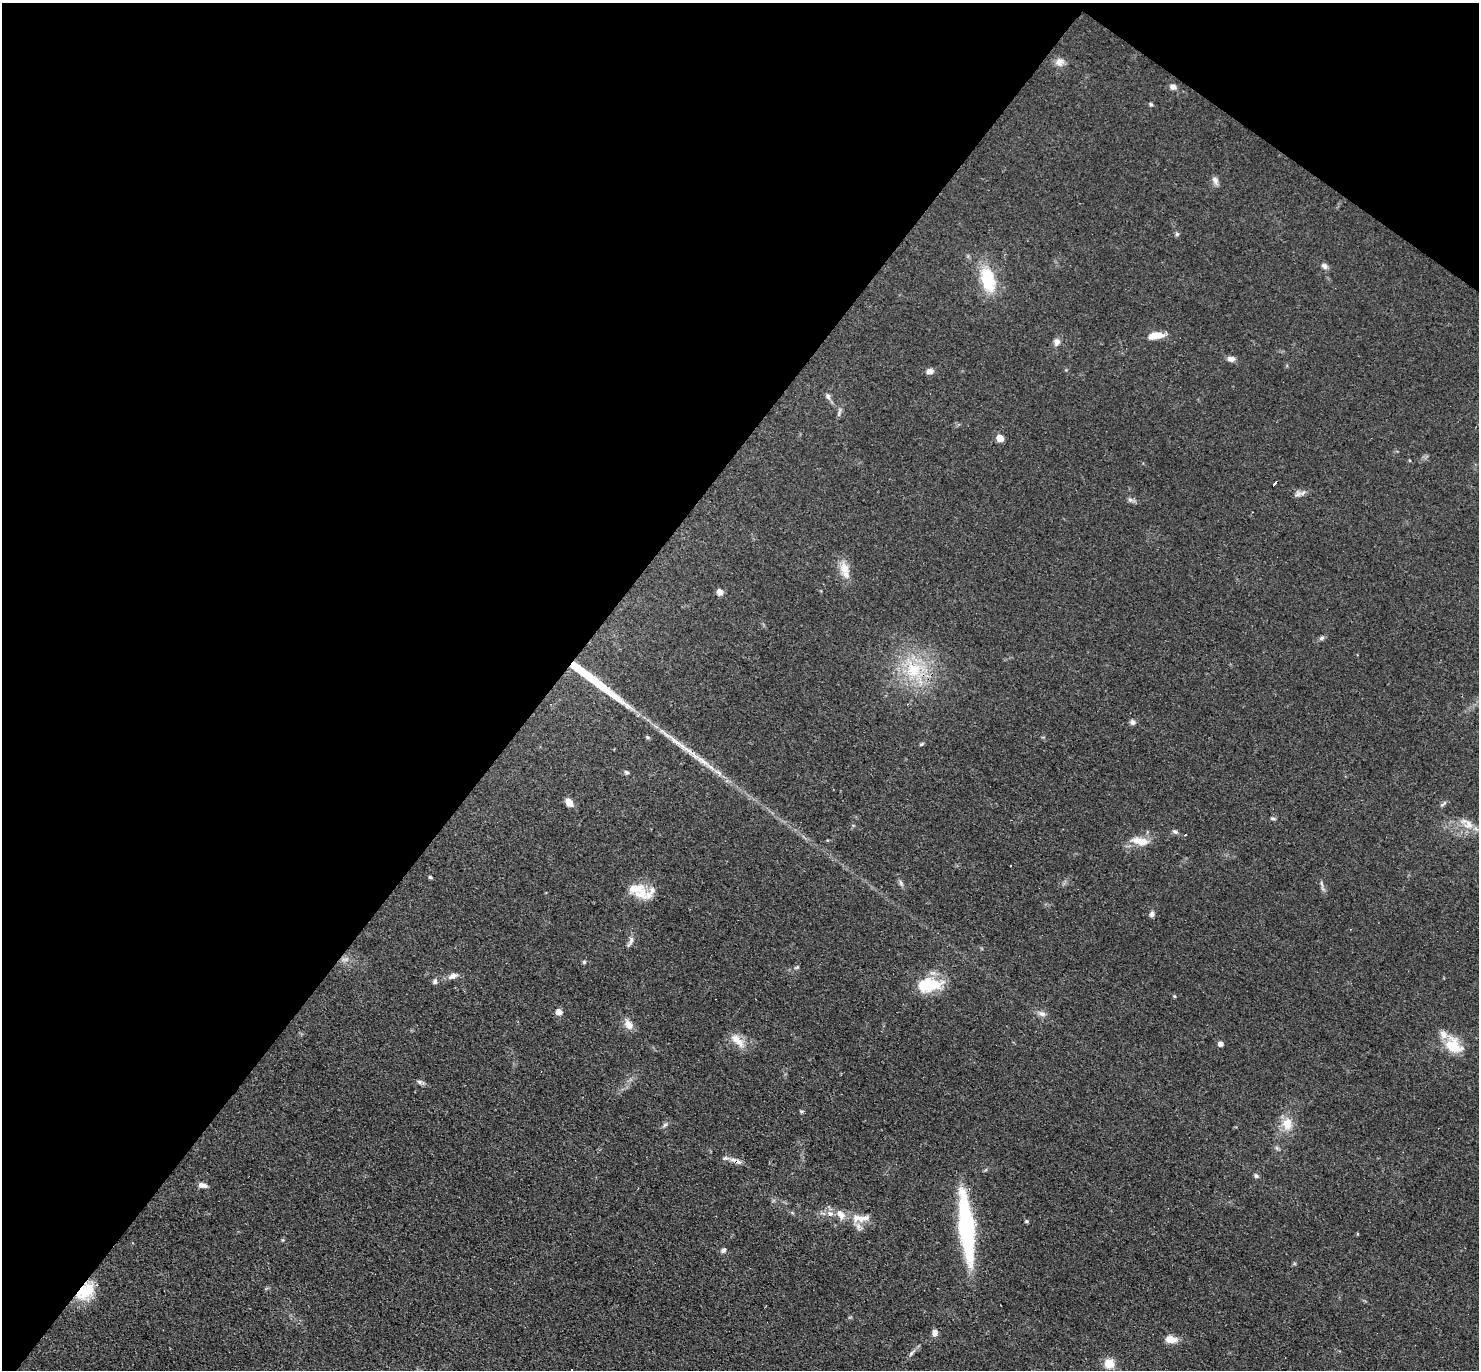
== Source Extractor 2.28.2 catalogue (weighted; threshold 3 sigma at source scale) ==
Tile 2 of 4 x 4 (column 2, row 1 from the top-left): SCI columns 1608-3084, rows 4399-5766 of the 6088 x 6079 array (HDU 1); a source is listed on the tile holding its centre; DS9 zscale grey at full resolution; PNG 1481 x 1372 px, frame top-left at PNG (2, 3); no overlay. Shown black and unused: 40% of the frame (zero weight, under 3 of 4 exposures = <1% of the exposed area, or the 3 px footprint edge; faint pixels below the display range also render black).
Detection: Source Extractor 2.28.2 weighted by HDU 2 'WHT'; one run over the whole footprint, this tile lists its part. Background 0.0606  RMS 0.0057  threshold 0.0255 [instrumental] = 3 sigma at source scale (4.5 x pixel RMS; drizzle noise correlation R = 1.50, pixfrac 1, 0.05/0.05 arcsec/px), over >= 5 px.
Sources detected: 79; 2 cosmic-ray / hot-pixel residue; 1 long thin detection or spike segment (spike, bleed or trail) — not listed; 7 inside a brighter listed object's ellipse — not listed separately; the other 69 listed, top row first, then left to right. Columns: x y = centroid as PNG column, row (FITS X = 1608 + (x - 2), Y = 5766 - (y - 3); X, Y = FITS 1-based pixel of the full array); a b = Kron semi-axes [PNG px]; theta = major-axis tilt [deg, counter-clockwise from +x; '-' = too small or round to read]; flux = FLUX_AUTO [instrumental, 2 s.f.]
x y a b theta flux
1059 62 12 10 10 4
1173 87 9 7 3 2.1
1151 104 6 4 -61 0.91
1215 181 13 7 -63 2.4
1177 234 5 5 - 1.1
1324 266 9 7 -47 2
988 280 33 17 -75 25
1156 335 19 8 10 7.1
1057 342 9 8 - 2.6
1231 359 10 7 0 2.5
930 371 8 6 11 2.8
828 396 10 6 -65 1.9
839 411 10 3 69 1.3
1000 438 5 5 - 9.1
1275 483 4 3 - 16
1298 494 10 8 33 2.3
1130 500 7 5 -1 1.4
844 568 16 13 -63 7
720 592 7 6 - 3.2
1322 638 8 5 41 1.3
914 669 25 24 - 30
1132 722 7 6 - 1.8
648 737 6 5 - 0.89
922 744 6 4 27 0.79
689 751 21 7 -38 7.5
711 767 14 6 -34 4.4
626 772 6 5 - 1.1
569 802 9 6 -59 5.4
1443 804 12 4 39 1.2
1273 818 7 3 -18 0.85
1468 825 16 11 -47 6.6
1175 831 8 5 -25 1.4
1140 841 24 10 -10 7.9
430 877 5 4 - 0.8
901 883 9 5 -61 1.4
1322 884 9 4 -76 1.4
635 889 24 15 5 11
1152 914 7 6 - 1.8
631 941 17 5 67 2.2
345 959 11 4 -4 2
584 962 5 4 - 0.84
797 967 7 4 45 0.82
453 976 14 7 23 3
435 981 7 5 81 1.4
932 984 23 20 -31 17
1175 996 5 4 - 0.67
559 1012 6 6 - 4.1
1042 1014 12 7 -21 2.6
628 1024 15 9 -56 4.9
737 1040 25 9 -44 7.4
1220 1044 5 4 - 2.7
1453 1045 26 18 -42 15
419 1082 9 5 -12 1.5
801 1111 6 4 -41 0.74
1287 1124 17 14 87 9.3
665 1125 7 5 43 1.2
1256 1176 6 5 - 1.3
203 1185 11 6 -13 2.6
830 1213 11 7 -28 3.4
861 1218 30 10 3 8.3
1026 1221 6 4 21 0.8
966 1227 75 14 -84 74
283 1240 6 4 71 0.65
723 1250 7 5 36 1.5
85 1291 28 16 41 17
935 1332 7 6 - 3
1171 1339 12 8 -5 6.7
911 1353 8 5 54 1.4
1109 1363 11 10 - 7.9
Overlapping masked pixels (flux is a lower limit): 3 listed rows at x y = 689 751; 966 1227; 85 1291